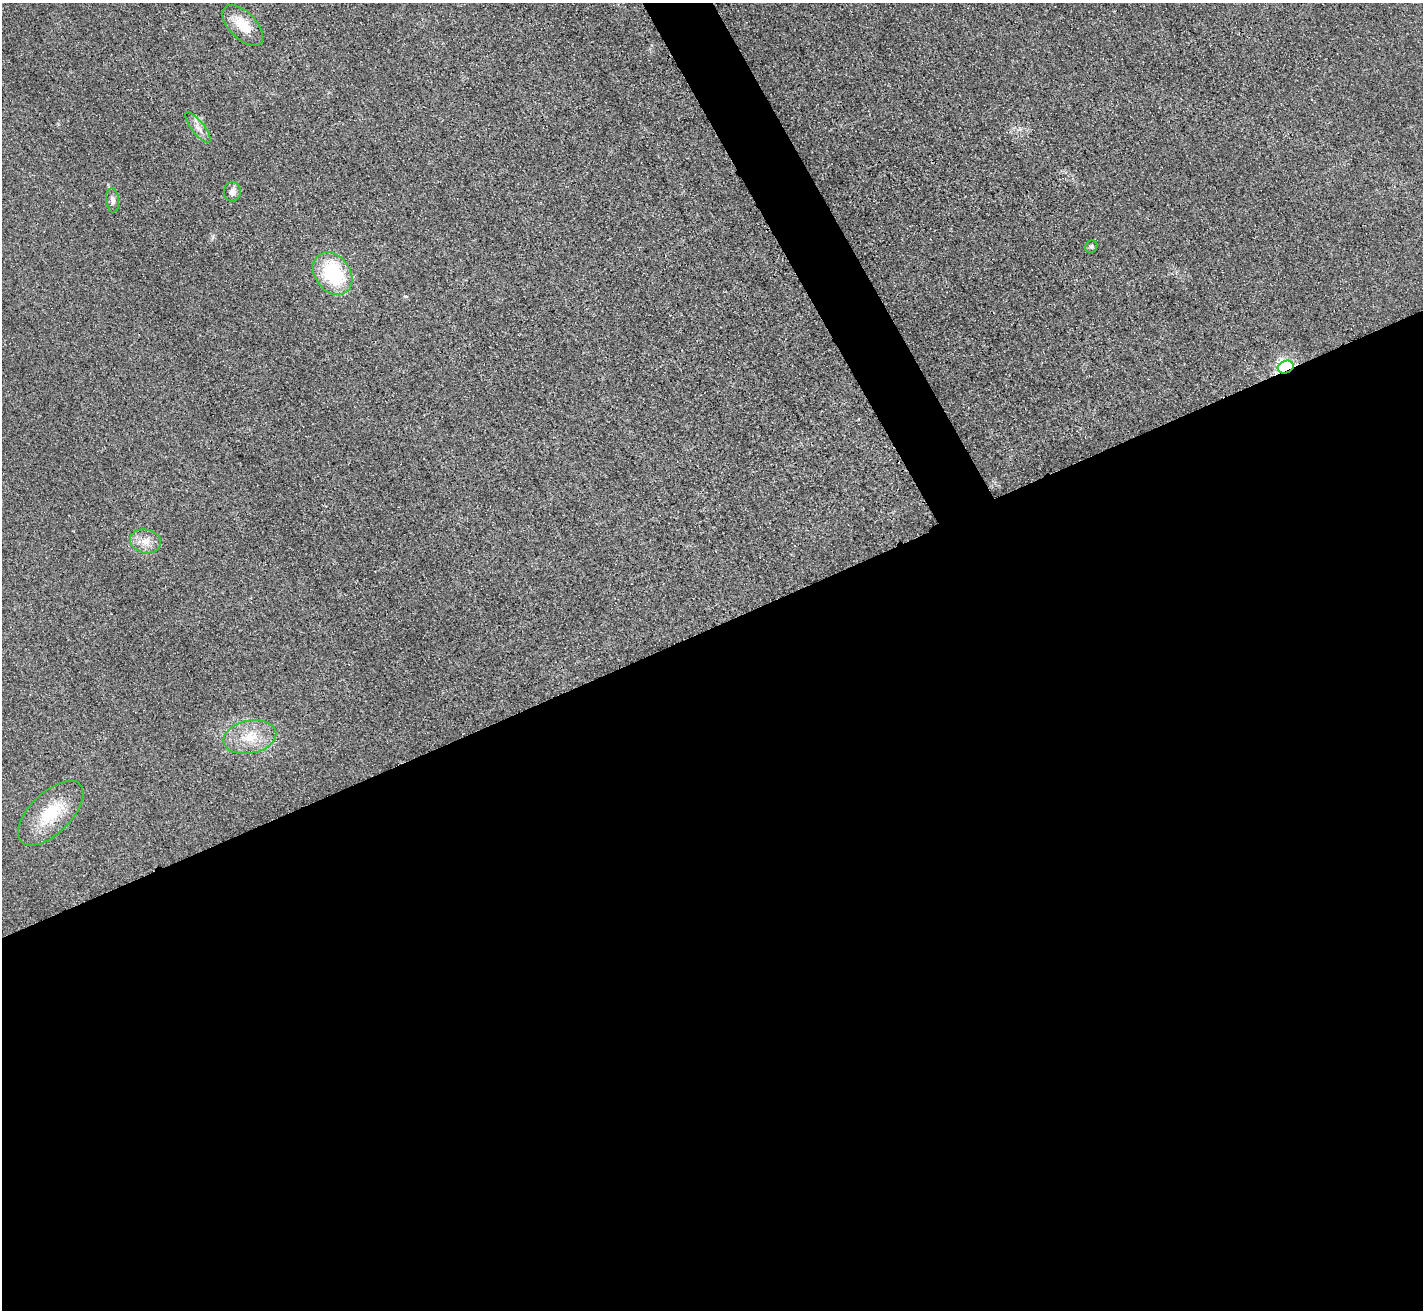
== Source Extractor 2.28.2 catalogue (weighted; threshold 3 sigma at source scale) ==
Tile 15 of 4 x 4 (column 3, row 4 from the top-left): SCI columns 2864-4284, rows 304-1611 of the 5712 x 5701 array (HDU 1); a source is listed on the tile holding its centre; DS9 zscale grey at full resolution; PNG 1425 x 1312 px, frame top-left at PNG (2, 3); each listed source drawn as its Kron ellipse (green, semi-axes under 4 px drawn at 4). Shown black and unused: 54% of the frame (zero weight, under 3 of 4 exposures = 1% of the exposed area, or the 3 px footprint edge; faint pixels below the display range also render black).
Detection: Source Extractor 2.28.2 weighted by HDU 2 'WHT'; one run over the whole footprint, this tile lists its part. Background 0.0218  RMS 0.0061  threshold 0.0276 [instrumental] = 3 sigma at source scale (4.5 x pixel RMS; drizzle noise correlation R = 1.50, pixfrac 1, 0.05/0.05 arcsec/px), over >= 5 px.
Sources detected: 10; all 10 listed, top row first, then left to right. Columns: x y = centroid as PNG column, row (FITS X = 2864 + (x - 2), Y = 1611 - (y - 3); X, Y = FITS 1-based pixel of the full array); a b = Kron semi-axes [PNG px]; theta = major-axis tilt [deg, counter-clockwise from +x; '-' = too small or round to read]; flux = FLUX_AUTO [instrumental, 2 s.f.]
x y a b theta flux
243 25 25 13 -45 15
198 127 19 6 -51 4.2
232 192 10 8 88 3.5
113 200 12 6 -84 2.5
1091 247 6 6 - 1.3
333 273 23 17 -53 44
1286 367 8 6 20 98
145 541 16 12 -13 6.8
250 737 26 16 11 17
51 813 41 20 44 26
Overlapping masked pixels (flux is a lower limit): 1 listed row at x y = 1286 367
Unlisted compact peaks at least as high as the median listed source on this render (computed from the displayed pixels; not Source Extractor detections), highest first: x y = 405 296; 1020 129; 213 236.